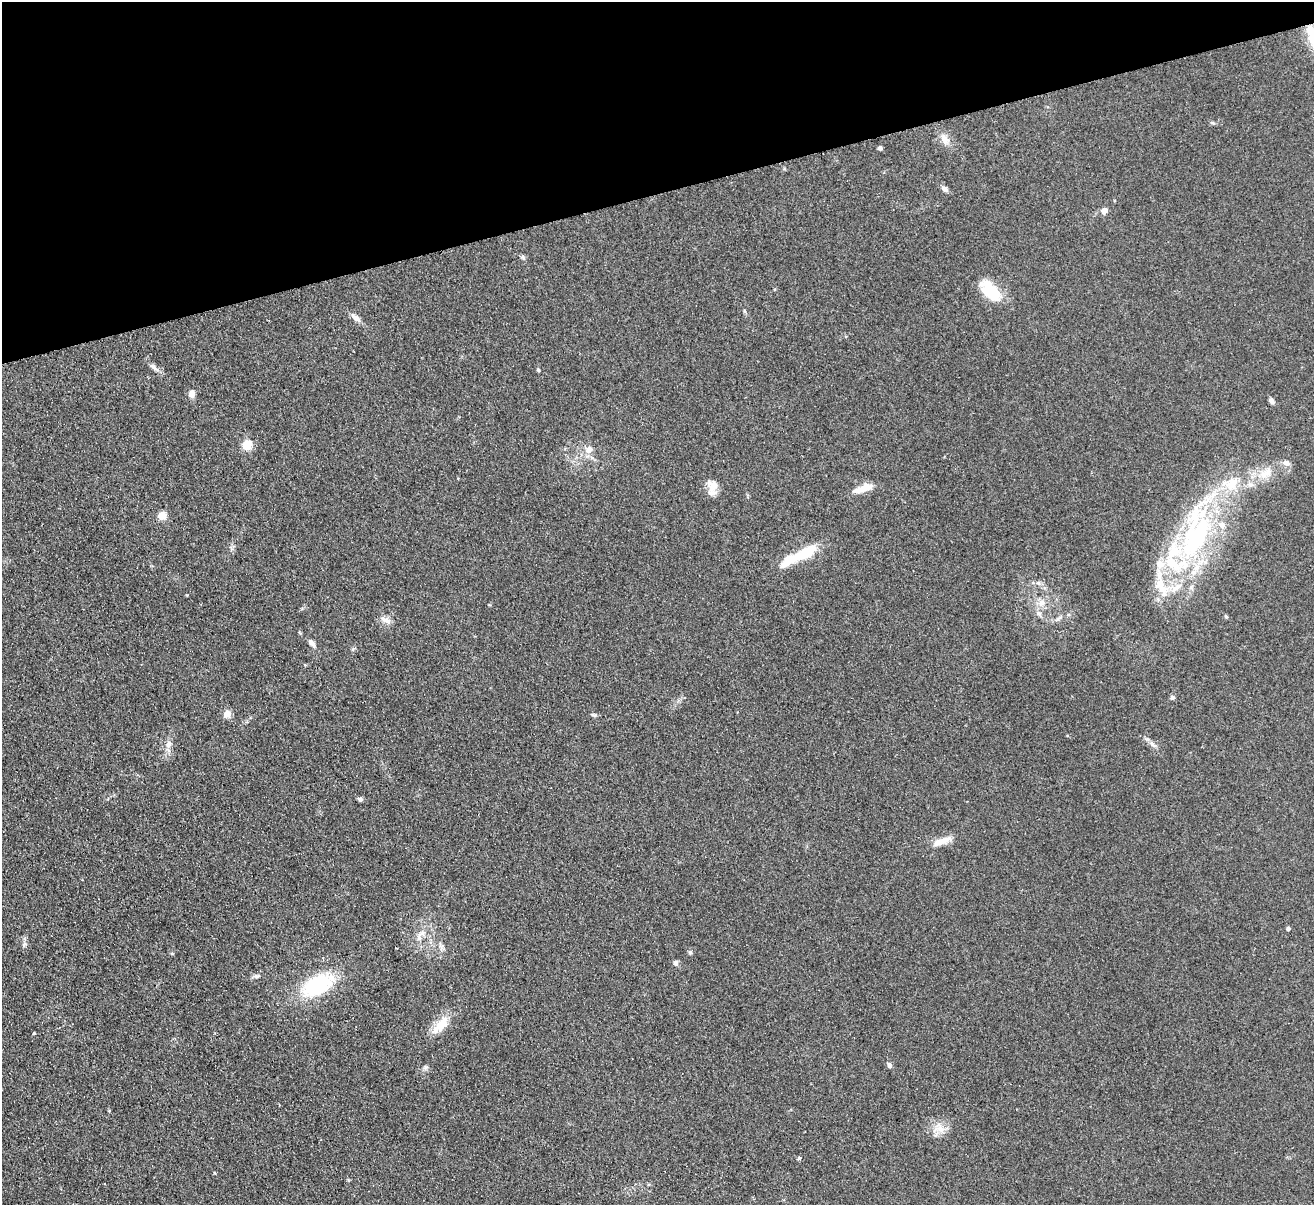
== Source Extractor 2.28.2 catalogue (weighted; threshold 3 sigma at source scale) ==
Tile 3 of 4 x 4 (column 3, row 1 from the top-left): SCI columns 2682-3993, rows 3900-5102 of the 5362 x 5269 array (HDU 1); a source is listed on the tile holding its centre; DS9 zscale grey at full resolution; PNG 1316 x 1207 px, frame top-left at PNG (2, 2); no overlay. Shown black and unused: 16% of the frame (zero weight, under 2 of 3 exposures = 3% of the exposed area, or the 3 px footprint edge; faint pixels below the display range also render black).
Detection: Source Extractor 2.28.2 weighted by HDU 2 'WHT'; one run over the whole footprint, this tile lists its part. Background 0.13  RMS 0.011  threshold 0.0508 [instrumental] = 3 sigma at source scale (4.5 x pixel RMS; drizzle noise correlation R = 1.50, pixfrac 1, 0.05/0.05 arcsec/px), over >= 5 px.
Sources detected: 54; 9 inside a brighter listed object's ellipse — not listed separately; the other 45 listed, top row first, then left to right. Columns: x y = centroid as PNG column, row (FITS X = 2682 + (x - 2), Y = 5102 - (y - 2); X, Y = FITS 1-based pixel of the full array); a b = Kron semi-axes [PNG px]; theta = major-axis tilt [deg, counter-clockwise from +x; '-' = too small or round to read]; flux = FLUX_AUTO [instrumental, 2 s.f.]
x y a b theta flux
1310 30 14 9 81 12
1212 123 6 4 -3 1.6
945 139 14 10 -54 9.1
880 148 4 4 - 3.4
945 189 10 6 -36 3.7
1104 210 8 7 - 5.2
990 291 27 14 -48 40
356 318 17 6 -35 6
153 367 11 5 -24 3.9
538 370 4 3 - 1.4
192 394 9 7 -87 6.5
1271 401 8 5 -55 3.5
247 445 11 10 - 13
589 449 10 9 - 7.3
1286 463 10 7 -16 5.4
1266 473 18 9 22 14
713 486 17 12 84 12
863 488 24 7 19 15
162 516 7 7 - 13
1196 537 66 30 57 200
801 555 46 10 26 46
1042 603 11 9 34 8.1
1039 614 8 7 - 3.9
1226 617 5 3 - 1.2
386 620 15 8 -28 6.6
312 643 11 6 -49 4
1172 698 6 6 - 2.3
227 714 8 7 - 7.5
593 715 8 4 -9 1.9
169 744 10 7 63 4.9
1153 744 10 6 -44 4.2
360 799 6 5 - 2.4
942 841 26 8 19 13
1288 929 4 4 - 2.7
422 933 11 6 16 5.6
690 952 6 5 - 1.7
676 963 7 6 - 3.3
256 976 7 5 -20 2.4
318 985 40 21 27 75
440 1025 28 12 47 21
34 1033 4 2 - 1.5
889 1065 7 5 -72 3.1
109 1111 4 3 - 0.93
940 1128 17 8 -47 10
799 1158 4 3 - 4.3
Overlapping masked pixels (flux is a lower limit): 1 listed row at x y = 1310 30
Unlisted compact peaks at least as high as the median listed source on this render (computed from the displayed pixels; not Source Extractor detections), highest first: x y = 25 944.